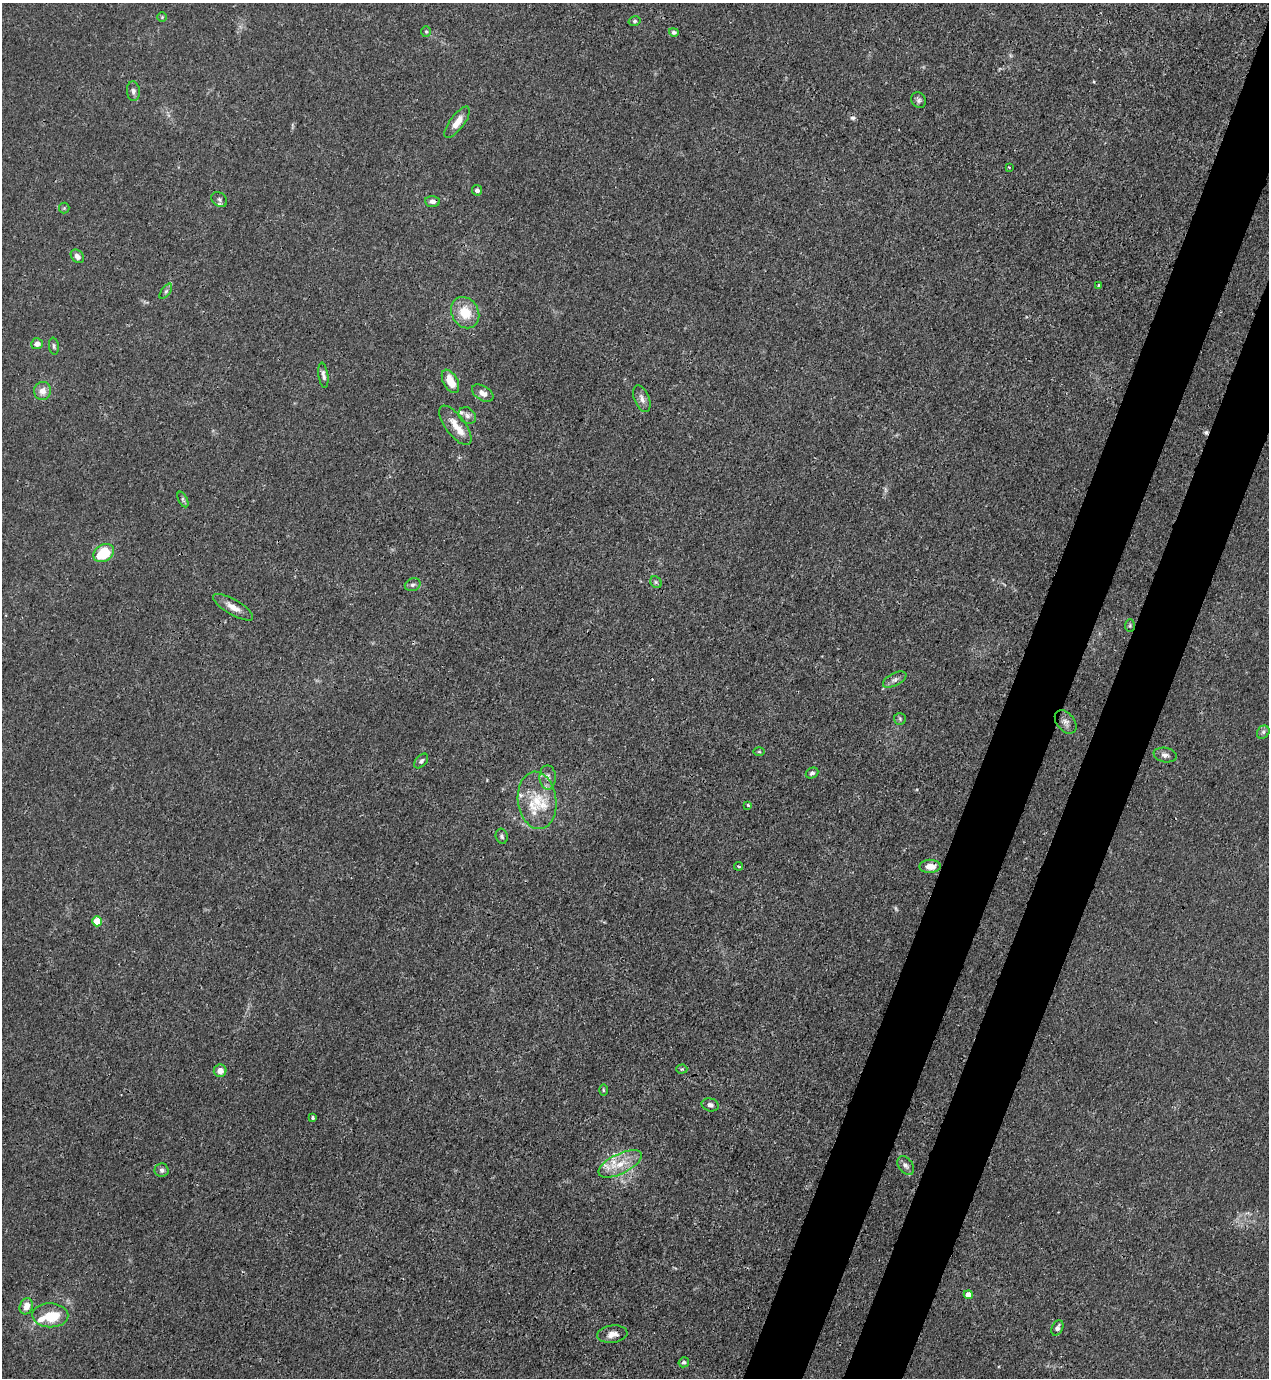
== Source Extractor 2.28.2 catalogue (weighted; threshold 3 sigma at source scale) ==
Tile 10 of 4 x 4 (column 2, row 3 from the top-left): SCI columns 1497-2763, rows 1421-2796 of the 5650 x 5590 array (HDU 1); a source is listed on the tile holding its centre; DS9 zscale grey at full resolution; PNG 1271 x 1380 px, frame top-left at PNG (2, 3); each listed source drawn as its Kron ellipse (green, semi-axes under 4 px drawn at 4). Shown black and unused: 8% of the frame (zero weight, under 3 of 4 exposures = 7% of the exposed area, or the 3 px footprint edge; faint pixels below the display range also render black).
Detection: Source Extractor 2.28.2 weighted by HDU 2 'WHT'; one run over the whole footprint, this tile lists its part. Background 0.0192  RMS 0.0026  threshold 0.0119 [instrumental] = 3 sigma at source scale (4.5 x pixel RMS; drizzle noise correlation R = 1.50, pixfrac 1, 0.05/0.05 arcsec/px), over >= 5 px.
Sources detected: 71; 1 too faint to see at this stretch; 2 cosmic-ray / hot-pixel residue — neither listed nor drawn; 8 inside a brighter listed object's ellipse — not listed separately; the other 60 listed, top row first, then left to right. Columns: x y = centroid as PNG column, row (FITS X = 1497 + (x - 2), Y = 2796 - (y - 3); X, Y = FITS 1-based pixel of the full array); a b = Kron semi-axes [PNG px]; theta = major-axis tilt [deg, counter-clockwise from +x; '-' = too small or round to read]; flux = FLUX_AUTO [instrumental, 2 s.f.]
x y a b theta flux
162 17 5 4 - 0.3
635 21 6 4 13 0.42
426 32 5 5 - 0.4
674 32 5 4 - 0.76
133 91 10 6 -86 0.86
919 100 8 7 - 0.75
457 122 19 7 53 3.2
1009 167 3 2 - 0.21
477 190 5 5 - 0.87
219 199 9 6 -40 0.79
432 201 7 5 -1 1
64 208 5 5 - 0.34
77 256 7 5 -50 1.4
1099 285 4 3 - 0.29
166 291 9 4 54 0.56
465 313 16 13 -60 6.3
37 344 6 5 - 1.7
54 346 8 5 -82 0.52
323 375 13 4 -82 1
450 381 13 7 -61 4.7
42 391 9 8 - 2.3
483 393 12 7 -32 1.6
642 399 14 7 -69 1.5
467 416 9 7 -40 1.1
455 425 23 10 -53 3.8
183 500 8 4 -64 0.53
104 553 11 8 35 11
656 582 6 5 - 0.44
413 585 8 6 23 0.75
233 607 23 7 -31 2.7
1130 626 6 5 - 0.39
895 680 13 6 27 1.2
900 719 6 6 - 0.48
1066 722 13 8 -51 1.3
1263 732 7 5 47 0.67
759 752 5 3 - 0.27
1165 755 11 7 -11 1.1
421 761 8 5 50 0.66
812 773 6 5 - 0.68
548 777 12 8 -90 1.5
537 800 29 19 -83 10
748 805 3 3 - 0.46
502 836 7 6 - 0.65
738 866 4 3 - 0.35
930 866 10 6 2 2.9
97 921 5 5 - 7.9
682 1069 5 4 - 0.43
220 1071 6 6 - 1.8
603 1090 5 3 - 0.3
710 1105 8 6 -14 1.1
313 1118 3 3 - 0.46
620 1164 23 10 26 5.2
906 1165 10 7 -52 1.2
162 1170 7 6 - 0.87
968 1295 4 4 - 3.9
26 1306 8 6 70 2.5
50 1315 18 12 -2 7.9
1057 1328 8 5 64 1.1
612 1334 15 8 7 2.3
684 1362 5 5 - 0.6
Overlapping masked pixels (flux is a lower limit): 1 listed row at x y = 930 866